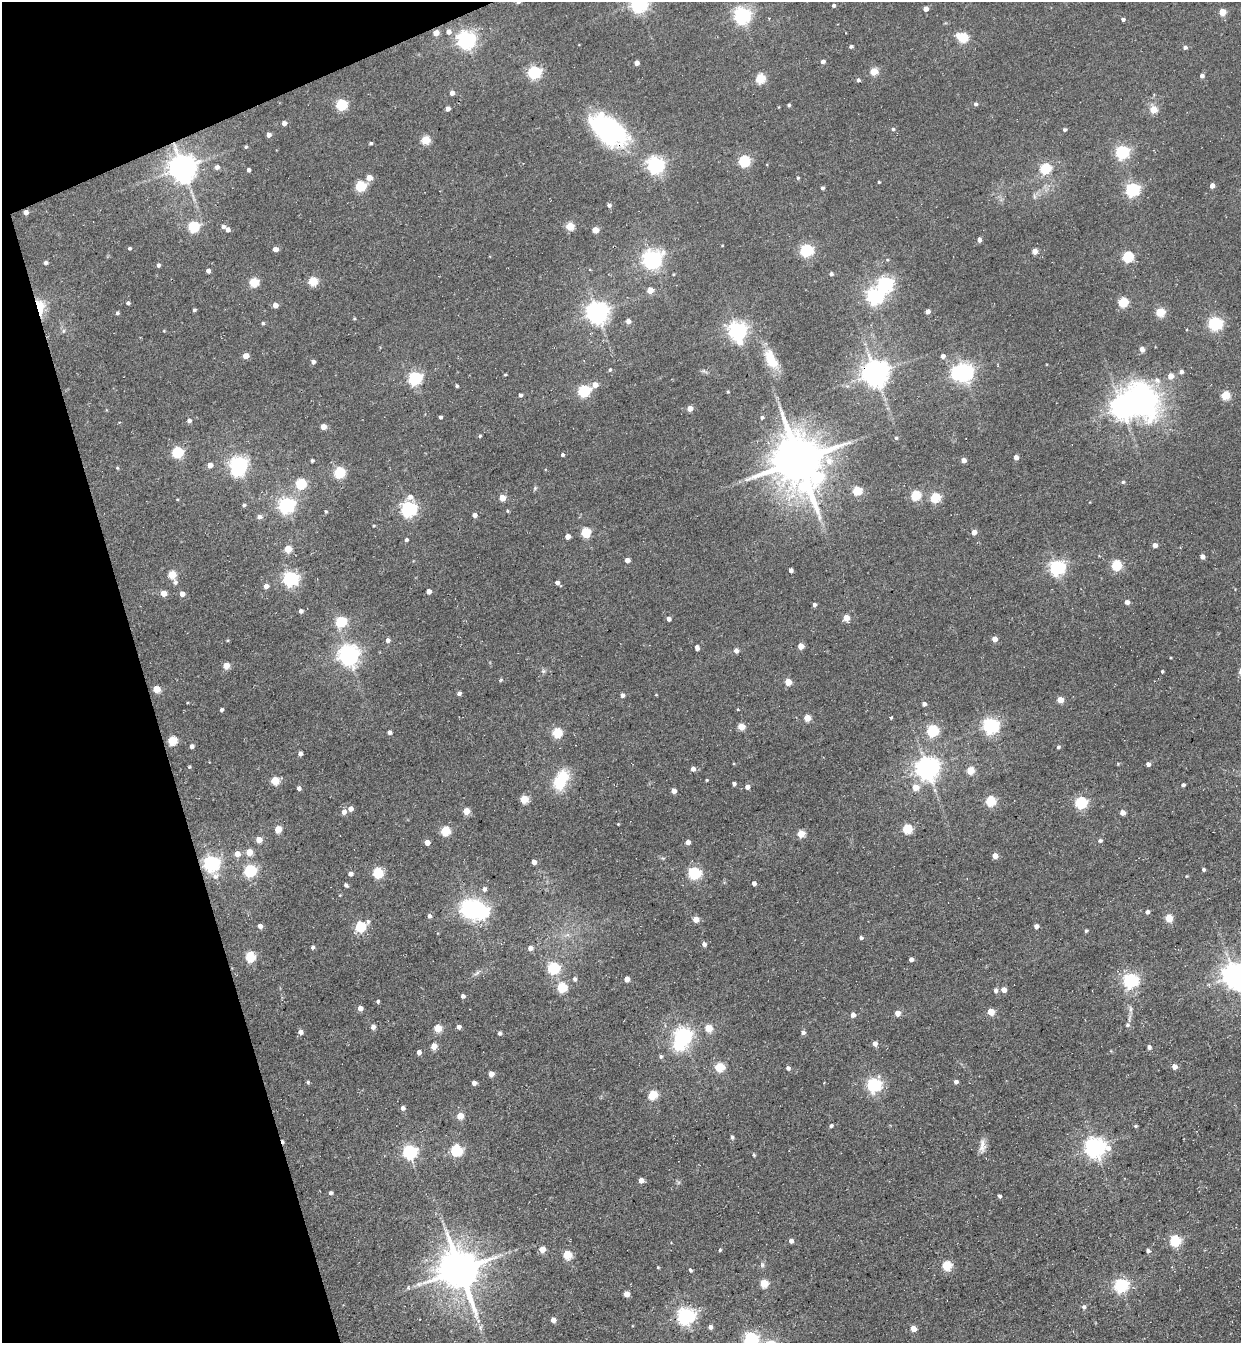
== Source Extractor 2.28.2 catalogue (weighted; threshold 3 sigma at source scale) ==
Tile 5 of 4 x 4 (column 1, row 2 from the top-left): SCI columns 312-1550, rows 2747-4087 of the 5451 x 5491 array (HDU 1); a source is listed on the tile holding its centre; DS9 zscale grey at full resolution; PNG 1243 x 1345 px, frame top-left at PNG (2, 2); no overlay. Shown black and unused: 15% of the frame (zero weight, under 3 of 4 exposures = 7% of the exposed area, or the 3 px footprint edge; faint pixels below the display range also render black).
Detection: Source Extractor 2.28.2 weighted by HDU 2 'WHT'; one run over the whole footprint, this tile lists its part. Background 0.0858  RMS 0.014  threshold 0.0635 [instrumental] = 3 sigma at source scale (4.5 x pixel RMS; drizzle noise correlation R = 1.50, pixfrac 1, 0.05/0.05 arcsec/px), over >= 5 px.
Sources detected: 339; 6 inside a brighter object's white glare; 1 cosmic-ray / hot-pixel residue — not listed; the other 332 listed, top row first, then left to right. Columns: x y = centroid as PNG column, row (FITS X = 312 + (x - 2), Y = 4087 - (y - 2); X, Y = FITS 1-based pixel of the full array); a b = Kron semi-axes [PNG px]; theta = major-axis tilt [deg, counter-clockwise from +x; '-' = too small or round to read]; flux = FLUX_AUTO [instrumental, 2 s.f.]
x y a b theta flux
639 3 7 6 - 650
833 5 4 4 - 2.8
926 9 4 4 - 12
1222 12 5 4 - 30
742 16 6 6 - 550
1123 19 4 3 - 3.6
448 32 6 5 - 7.9
436 33 5 4 - 19
962 37 6 5 - 98
466 40 7 6 - 650
851 46 4 3 - 3.2
1185 48 5 5 - 3.2
823 61 4 4 - 5.7
636 63 4 4 - 8.6
874 71 5 4 - 45
534 72 6 5 - 250
1202 76 4 4 - 4.9
760 79 5 5 - 85
858 80 4 4 - 3
452 93 4 4 - 8.2
975 104 4 4 - 3.5
341 105 5 5 - 140
789 105 4 3 - 2.6
447 109 4 4 - 7
1153 110 5 5 - 34
284 123 4 4 - 8
893 129 5 4 - 2.3
608 130 47 26 -38 190
1064 130 5 4 - 2.7
268 135 4 4 - 8.1
425 140 5 5 - 56
371 143 4 3 - 2.7
246 147 3 3 - 2
1122 152 6 6 - 270
744 161 5 5 - 180
655 165 6 6 - 560
217 167 5 4 - 5.6
182 168 8 8 - 2100
1045 168 5 5 - 120
248 170 4 4 - 4
369 178 5 4 - 18
798 178 5 4 - 1.7
879 182 3 3 - 1.5
360 186 6 5 - 110
1212 186 4 4 - 8.5
822 188 3 3 - 3.1
1132 189 6 5 - 280
1034 196 9 4 83 3.2
609 205 4 4 - 4.2
26 212 4 4 - 8.2
570 226 5 5 - 47
193 227 6 5 - 140
223 227 5 4 - 4.2
227 230 5 4 - 7.2
595 230 5 4 - 25
979 240 4 4 - 6
722 246 4 2 - 0.88
129 248 4 4 - 2.7
275 249 4 4 - 11
806 250 6 5 - 220
1035 251 4 4 - 14
1128 257 5 5 - 120
652 259 7 6 - 780
46 263 5 4 - 4.2
158 265 4 4 - 4
208 271 4 4 - 6
831 274 5 4 - 3.7
312 281 5 5 - 71
253 282 5 5 - 71
885 284 6 6 - 390
650 290 5 4 - 18
874 296 7 6 - 460
1123 302 5 5 - 87
128 303 4 4 - 3.2
275 305 4 4 - 11
40 307 15 8 -83 41
194 310 4 3 - 2.3
927 311 4 4 - 8.2
1160 312 5 5 - 72
117 313 4 4 - 3.1
597 313 7 7 - 1100
354 319 4 3 - 1.6
628 321 5 4 - 8.6
263 323 5 4 - 2.2
1215 324 6 6 - 300
63 331 6 5 - 2.7
164 331 4 3 - 1.1
737 331 7 6 - 680
739 342 8 8 - 17
1142 349 6 5 - 6.2
245 356 4 4 - 19
943 356 4 4 - 7
771 359 25 12 -63 34
313 362 4 4 - 5.6
610 370 5 4 - 2.3
704 371 10 4 -23 3
964 372 6 6 - 680
1181 372 5 4 - 5.6
875 373 8 8 - 1900
505 375 3 3 - 1.5
1171 376 5 5 - 18
414 378 6 6 - 270
1157 380 11 9 -47 8.5
595 385 6 5 - 12
457 386 3 3 - 2.1
584 391 6 5 - 180
728 392 4 3 - 1.4
520 395 4 4 - 4
1225 395 5 5 - 63
690 408 4 4 - 16
1122 408 7 7 - 1200
440 417 3 3 - 3
762 417 4 3 - 2.9
189 421 5 5 - 4.3
323 427 4 4 - 19
480 436 4 4 - 1.8
896 438 4 4 - 2
177 452 6 5 - 140
562 455 4 4 - 3
1016 457 5 4 - 7.8
963 460 4 4 - 9.6
312 461 4 3 - 2.8
799 461 17 14 -79 7800
829 461 13 9 -64 18
238 464 7 5 -2 420
210 465 5 4 - 12
117 468 4 4 - 1.5
339 472 5 5 - 140
1123 482 5 4 - 2.5
300 484 5 5 - 110
535 488 6 4 46 2.1
857 490 5 5 - 69
915 495 5 5 - 87
410 497 8 7 - 8.6
935 497 5 5 - 99
502 498 5 4 - 21
177 499 4 3 - 1.1
244 505 5 4 - 2.8
286 505 6 6 - 500
408 509 6 6 - 440
326 511 4 3 - 1.9
474 515 4 4 - 8.9
259 517 6 5 - 5.8
374 526 4 3 - 1.4
585 532 5 5 - 82
974 532 4 4 - 11
567 536 4 4 - 13
406 540 4 4 - 2.8
1155 545 4 4 - 9.8
288 549 5 5 - 38
1202 557 4 4 - 6.9
627 560 4 4 - 10
1116 565 5 5 - 120
1057 568 6 6 - 420
791 570 4 4 - 4.9
172 575 5 5 - 46
290 579 6 6 - 410
175 582 6 5 - 4.3
557 583 6 4 -44 5.5
266 586 4 4 - 9.5
429 591 4 4 - 10
163 593 4 4 - 16
182 594 5 4 - 9.4
1127 602 4 4 - 6.6
814 605 4 4 - 4.2
301 611 5 5 - 3.7
846 618 4 4 - 24
668 619 4 4 - 4.8
341 622 6 5 - 120
995 639 5 5 - 11
388 640 5 4 - 6.3
801 646 4 4 - 18
697 648 5 4 - 5.9
736 651 5 5 - 7.5
348 655 7 7 - 970
226 666 5 4 - 25
543 671 6 5 - 2.8
1162 671 3 3 - 2.1
788 682 5 4 - 32
156 689 5 4 - 33
459 693 4 4 - 4.4
622 695 4 4 - 4.7
656 695 4 3 - 1
1060 700 4 4 - 20
924 704 4 4 - 4.5
221 710 4 3 - 3
807 718 5 4 - 29
890 718 4 3 - 1.9
991 725 6 6 - 460
741 727 5 4 - 32
932 731 5 5 - 170
390 732 4 4 - 4.7
557 733 5 5 - 87
172 741 5 5 - 70
192 746 4 4 - 4.9
1058 747 5 4 - 2.4
300 754 4 4 - 5.4
1118 764 4 4 - 1.4
1148 764 4 4 - 5.2
189 767 4 4 - 1.6
693 769 5 4 - 7.2
927 769 7 7 - 1200
970 770 5 5 - 43
561 779 26 15 64 52
275 780 5 5 - 47
706 780 3 3 - 1.3
734 784 4 3 - 3.2
1183 785 4 3 - 3.7
747 787 4 4 - 7.9
915 787 5 5 - 22
299 788 4 4 - 5
674 791 4 4 - 10
524 799 5 5 - 50
990 801 5 5 - 100
1081 803 5 5 - 180
350 809 5 5 - 8.5
466 811 5 4 - 28
344 812 5 4 - 9.8
1122 813 4 4 - 12
618 824 3 3 - 1
278 829 5 5 - 30
907 829 5 5 - 90
445 831 5 5 - 84
801 834 5 5 - 38
259 840 5 4 - 18
1100 841 5 4 - 3.2
427 842 5 5 - 11
688 842 4 4 - 11
249 852 5 5 - 25
237 854 6 6 - 11
995 856 4 4 - 14
663 858 6 4 16 1.8
534 862 4 4 - 11
211 863 7 6 - 520
1204 869 4 3 - 2.8
250 871 6 5 - 200
377 873 5 5 - 120
694 873 6 5 - 190
350 874 4 4 - 6.2
754 883 4 4 - 6
346 885 5 4 - 3.5
484 889 5 5 - 5.2
340 895 3 3 - 1
469 908 7 6 - 710
1147 912 5 4 - 4.9
429 916 5 5 - 4.2
1169 918 5 5 - 45
696 919 4 4 - 20
260 926 5 4 - 6.2
360 926 7 5 32 120
1036 926 4 4 - 6.4
1086 931 4 3 - 2.3
567 935 7 4 17 3.6
861 938 4 4 - 3.5
704 944 5 5 - 5
312 947 4 4 - 3.7
530 948 5 4 - 9.1
250 957 5 5 - 79
911 959 4 4 - 5.1
553 968 6 5 - 180
477 973 12 5 39 4.8
1234 975 8 8 - 1700
575 979 5 5 - 3.7
627 979 4 4 - 12
1131 980 6 6 - 310
562 987 5 5 - 98
995 990 5 4 - 4.7
1004 990 5 5 - 10
463 996 5 5 - 3.8
378 1001 4 4 - 2.2
360 1008 4 4 - 10
1130 1009 11 4 -85 4.6
991 1012 5 4 - 33
897 1013 5 4 - 13
853 1015 4 4 - 8.4
1127 1025 7 6 - 3.5
373 1027 4 4 - 7.3
459 1027 4 4 - 6.4
438 1028 5 5 - 45
709 1028 5 5 - 40
300 1032 4 4 - 8
803 1032 6 5 - 3.3
499 1033 4 4 - 3
683 1035 6 6 - 530
875 1044 5 4 - 7.9
434 1046 5 4 - 20
1149 1047 4 4 - 4.6
419 1052 5 4 - 5.7
661 1056 5 5 - 3.1
1174 1066 4 4 - 12
719 1067 5 5 - 74
788 1068 4 4 - 4.2
491 1074 4 4 - 13
308 1082 4 4 - 2.1
956 1082 4 4 - 5
474 1083 4 4 - 6.5
874 1085 6 6 - 300
652 1095 7 5 45 66
403 1108 5 5 - 4.5
460 1116 5 4 - 28
831 1126 4 4 - 3.1
1135 1126 5 4 - 1.8
732 1137 5 4 - 2.7
982 1146 21 8 87 11
1095 1148 8 7 - 960
456 1151 6 5 - 140
409 1152 6 6 - 310
641 1180 4 4 - 11
331 1193 4 3 - 3.4
1000 1197 6 3 63 2.3
791 1241 4 4 - 7
1175 1241 5 5 - 140
542 1249 5 4 - 20
720 1250 4 3 - 2.1
1148 1251 5 5 - 3.5
567 1255 5 5 - 63
762 1265 7 5 65 3.2
946 1265 5 5 - 80
658 1268 5 3 - 1.2
460 1270 12 11 - 5600
690 1270 5 4 - 2.5
764 1283 5 5 - 54
1121 1285 6 6 - 300
408 1288 5 5 - 2.1
626 1294 4 4 - 15
1084 1307 6 5 - 4.1
685 1316 6 6 - 580
553 1320 5 4 - 9.5
480 1327 9 4 81 3.3
710 1327 4 4 - 6.1
913 1329 4 4 - 18
751 1339 6 6 - 290
Overlapping masked pixels (flux is a lower limit): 5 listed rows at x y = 608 130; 182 168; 26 212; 40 307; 211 863
Isophote crosses this tile's border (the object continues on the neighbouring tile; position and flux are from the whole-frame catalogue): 3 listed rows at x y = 639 3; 1234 975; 751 1339